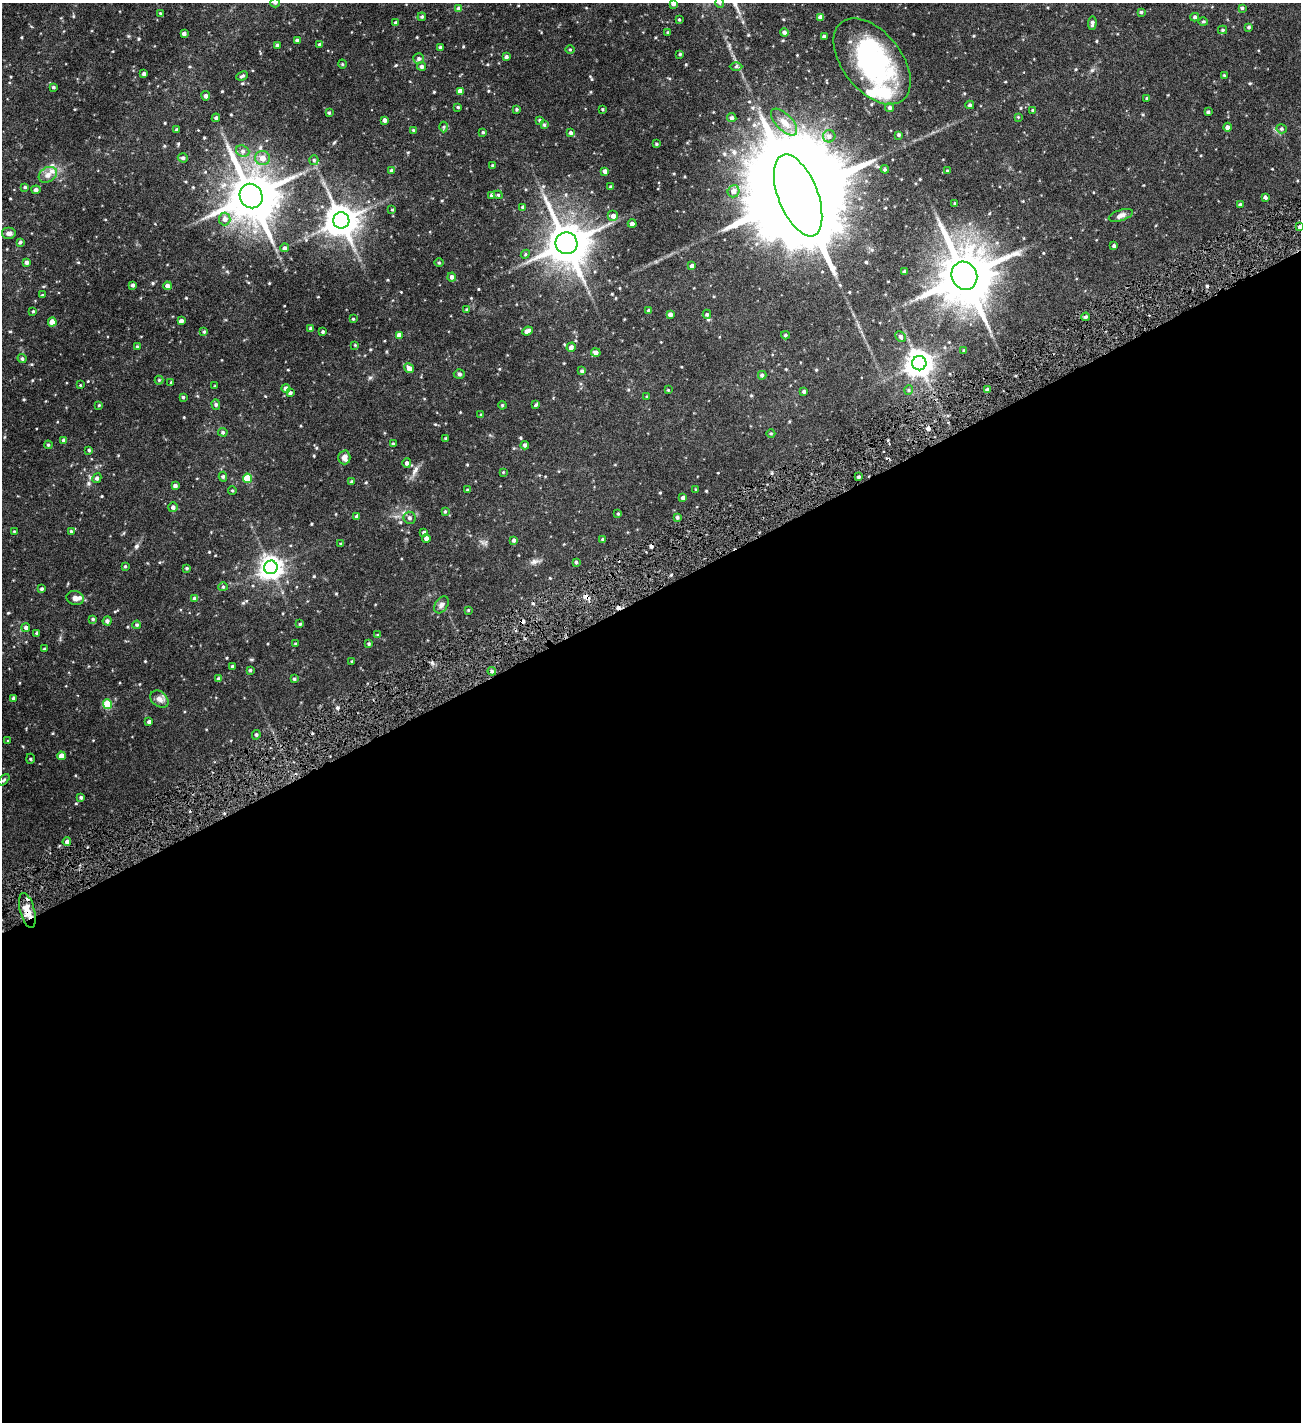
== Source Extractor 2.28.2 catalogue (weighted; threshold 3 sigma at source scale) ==
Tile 15 of 4 x 4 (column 3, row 4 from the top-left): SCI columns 2759-4057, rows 4-1423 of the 5650 x 5686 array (HDU 1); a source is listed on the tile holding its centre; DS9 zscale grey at full resolution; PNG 1303 x 1424 px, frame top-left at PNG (2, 3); each listed source drawn as its Kron ellipse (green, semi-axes under 4 px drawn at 4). Shown black and unused: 59% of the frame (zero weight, under 8 of 16 exposures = <1% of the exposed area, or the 3 px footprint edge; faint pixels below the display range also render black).
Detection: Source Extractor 2.28.2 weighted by HDU 2 'WHT'; one run over the whole footprint, this tile lists its part. Background 0.094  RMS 0.004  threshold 0.0162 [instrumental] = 3 sigma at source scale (4.09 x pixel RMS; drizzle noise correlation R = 1.36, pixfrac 0.8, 0.05/0.05 arcsec/px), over >= 5 px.
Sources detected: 233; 1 inside a brighter object's white glare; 6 cosmic-ray / hot-pixel residue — neither listed nor drawn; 2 inside a brighter listed object's ellipse — not listed separately; the other 224 listed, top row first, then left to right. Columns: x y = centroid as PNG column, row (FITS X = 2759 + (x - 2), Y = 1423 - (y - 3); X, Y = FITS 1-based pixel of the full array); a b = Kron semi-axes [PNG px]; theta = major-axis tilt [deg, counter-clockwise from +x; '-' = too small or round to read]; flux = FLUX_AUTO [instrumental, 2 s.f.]
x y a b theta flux
275 3 5 4 - 0.38
720 3 5 3 - 0.32
673 4 4 4 - 0.75
1242 8 3 3 - 0.37
459 9 4 4 - 1.6
1141 12 4 4 - 0.34
160 13 3 3 - 0.23
422 17 4 3 - 0.43
820 17 4 4 - 1.1
1195 17 4 3 - 0.55
679 20 3 3 - 0.28
1203 21 5 3 - 0.31
396 23 3 3 - 0.49
1092 23 7 4 86 0.69
1249 27 3 3 - 0.4
1223 30 4 4 - 0.37
668 32 4 3 - 0.33
784 32 4 4 - 0.73
184 33 3 3 - 0.77
824 36 3 3 - 0.51
297 40 3 3 - 0.57
320 44 4 4 - 0.62
277 45 4 3 - 0.59
440 47 3 3 - 0.55
570 49 4 3 - 0.27
680 54 3 3 - 0.3
506 57 4 4 - 0.62
419 59 5 5 - 0.63
872 61 50 29 -52 43
342 64 4 3 - 0.26
422 66 4 4 - 0.67
736 66 6 4 0 0.46
144 74 3 3 - 0.71
1224 75 3 3 - 0.28
242 76 6 2 22 0.45
53 87 4 3 - 0.38
460 91 4 4 - 1.6
206 96 4 4 - 0.87
1147 98 4 3 - 0.36
970 105 4 4 - 0.46
458 107 3 2 - 0.29
890 107 5 4 - 0.58
516 109 3 3 - 0.34
602 109 4 3 - 0.28
1033 110 4 3 - 0.38
1208 112 3 3 - 0.52
329 113 4 4 - 0.34
1018 117 3 3 - 0.26
216 118 4 4 - 0.65
732 118 5 4 - 0.61
384 120 4 3 - 0.9
540 120 4 3 - 0.34
784 122 17 8 -47 3.2
544 125 4 3 - 0.36
444 127 5 3 - 0.35
1227 127 4 4 - 0.91
1281 129 5 4 - 0.44
177 130 3 3 - 0.52
413 130 3 3 - 0.23
483 132 3 2 - 0.3
570 133 4 4 - 0.7
899 135 4 4 - 0.43
829 136 6 6 - 0.96
656 144 4 3 - 0.32
243 151 7 5 -21 0.87
183 158 5 4 - 0.62
263 158 7 7 - 1.9
314 160 5 4 - 0.42
492 165 4 3 - 0.3
885 169 4 4 - 0.39
391 170 4 4 - 0.49
605 171 4 4 - 1
947 171 4 3 - 0.34
48 175 10 7 30 1.7
25 187 3 3 - 0.32
611 187 3 3 - 0.43
36 190 4 4 - 0.83
733 191 6 6 - 1.4
492 195 4 4 - 1.1
498 195 4 4 - 0.34
798 195 43 19 -69 10000
251 196 12 11 - 1200
1265 197 4 3 - 0.66
955 203 3 3 - 0.26
1240 204 3 3 - 0.44
523 207 4 3 - 0.56
392 210 4 3 - 0.27
1121 215 12 5 18 1.1
613 216 5 5 - 1.2
225 219 6 6 - 1.2
341 220 8 8 - 490
632 224 4 4 - 0.92
1300 227 4 3 - 0.68
9 233 7 6 - 0.99
20 242 4 4 - 0.46
566 243 11 11 - 900
1114 246 4 3 - 0.53
285 248 4 4 - 0.58
525 254 5 4 - 0.39
26 262 4 4 - 0.77
439 263 4 3 - 0.27
692 266 4 4 - 0.79
905 272 3 3 - 0.72
964 276 14 12 -64 1600
452 277 4 4 - 0.89
133 285 3 3 - 0.61
167 286 4 4 - 1
42 295 4 3 - 0.29
467 310 3 3 - 0.45
33 311 4 4 - 0.29
649 311 4 4 - 0.63
670 314 4 4 - 0.91
707 314 4 4 - 0.48
1086 317 4 3 - 0.5
353 319 3 3 - 0.29
181 321 4 4 - 1
52 322 4 4 - 3.1
311 328 4 3 - 0.64
527 331 5 3 - 1.4
204 332 4 4 - 0.36
323 332 3 3 - 0.41
399 335 4 4 - 1.3
785 335 4 4 - 0.44
900 336 6 4 -47 0.67
355 345 3 3 - 0.24
137 347 4 3 - 0.38
571 347 5 4 - 0.98
964 350 3 3 - 0.32
596 353 5 4 - 1.1
22 358 5 3 - 0.46
919 363 7 7 - 290
409 368 5 4 - 1.3
582 371 4 4 - 0.52
459 374 5 4 - 0.5
762 375 4 4 - 0.59
159 380 4 4 - 0.31
171 382 3 3 - 0.3
80 385 3 3 - 0.23
215 386 3 3 - 0.22
286 388 4 4 - 1.2
668 390 3 3 - 0.24
909 390 5 3 - 0.31
988 390 3 3 - 0.58
804 392 4 3 - 0.49
290 393 4 3 - 0.61
183 397 4 4 - 0.34
647 397 4 3 - 0.27
216 404 5 4 - 0.56
99 405 4 3 - 0.23
502 405 4 3 - 0.31
536 405 4 3 - 0.44
481 415 4 3 - 0.33
223 432 5 4 - 0.45
771 433 4 3 - 0.29
446 438 4 3 - 0.32
64 440 4 4 - 0.77
393 444 3 3 - 0.31
48 445 4 4 - 0.39
525 445 4 4 - 0.56
89 450 4 3 - 0.34
344 457 7 6 - 1.3
407 463 5 4 - 0.76
503 472 3 3 - 0.21
223 477 5 4 - 0.46
859 477 3 3 - 0.46
97 478 5 4 - 0.72
247 478 4 4 - 7
352 482 4 4 - 0.41
175 486 4 4 - 0.84
696 489 3 2 - 0.22
232 490 4 3 - 0.31
467 490 3 3 - 0.35
683 498 4 4 - 0.74
173 507 5 5 - 0.78
445 511 4 3 - 0.32
618 514 4 3 - 0.33
357 516 4 3 - 0.8
677 517 4 3 - 0.53
410 518 6 6 - 0.76
14 531 3 2 - 0.23
71 531 4 4 - 0.34
424 532 4 3 - 0.51
426 538 4 4 - 1
603 539 4 3 - 0.36
514 540 3 3 - 0.58
341 544 3 3 - 0.36
576 562 4 4 - 0.4
125 566 4 3 - 0.38
271 567 7 6 - 200
187 568 4 3 - 0.36
223 587 4 4 - 0.38
42 589 4 3 - 0.44
75 598 9 7 -9 1.3
195 599 4 4 - 0.89
441 605 9 6 57 0.94
468 610 3 3 - 0.24
93 619 3 3 - 0.39
107 621 4 4 - 0.79
300 624 3 3 - 0.37
137 625 4 3 - 0.4
26 627 4 4 - 0.76
37 633 4 3 - 0.35
378 635 4 3 - 0.35
296 644 3 3 - 0.34
369 644 4 3 - 0.34
44 649 4 3 - 0.31
352 662 3 3 - 0.29
233 666 3 3 - 0.69
250 670 3 3 - 0.32
492 671 4 4 - 0.5
218 679 4 3 - 0.72
294 679 4 4 - 0.4
13 699 4 4 - 0.53
159 699 10 7 -39 1.4
107 704 5 4 - 11
149 722 4 3 - 0.66
256 735 5 4 - 0.48
8 741 4 3 - 0.24
61 756 4 4 - 2.1
30 759 5 3 - 0.3
4 780 7 2 46 0.32
81 797 4 3 - 0.44
67 842 4 4 - 0.78
27 910 18 7 -76 2.7
Overlapping masked pixels (flux is a lower limit): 1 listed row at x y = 27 910
Isophote crosses this tile's border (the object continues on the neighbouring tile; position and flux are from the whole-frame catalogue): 4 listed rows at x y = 275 3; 720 3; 673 4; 1300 227
Unlisted compact peaks at least as high as the median listed source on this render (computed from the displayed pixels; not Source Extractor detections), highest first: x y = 136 546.